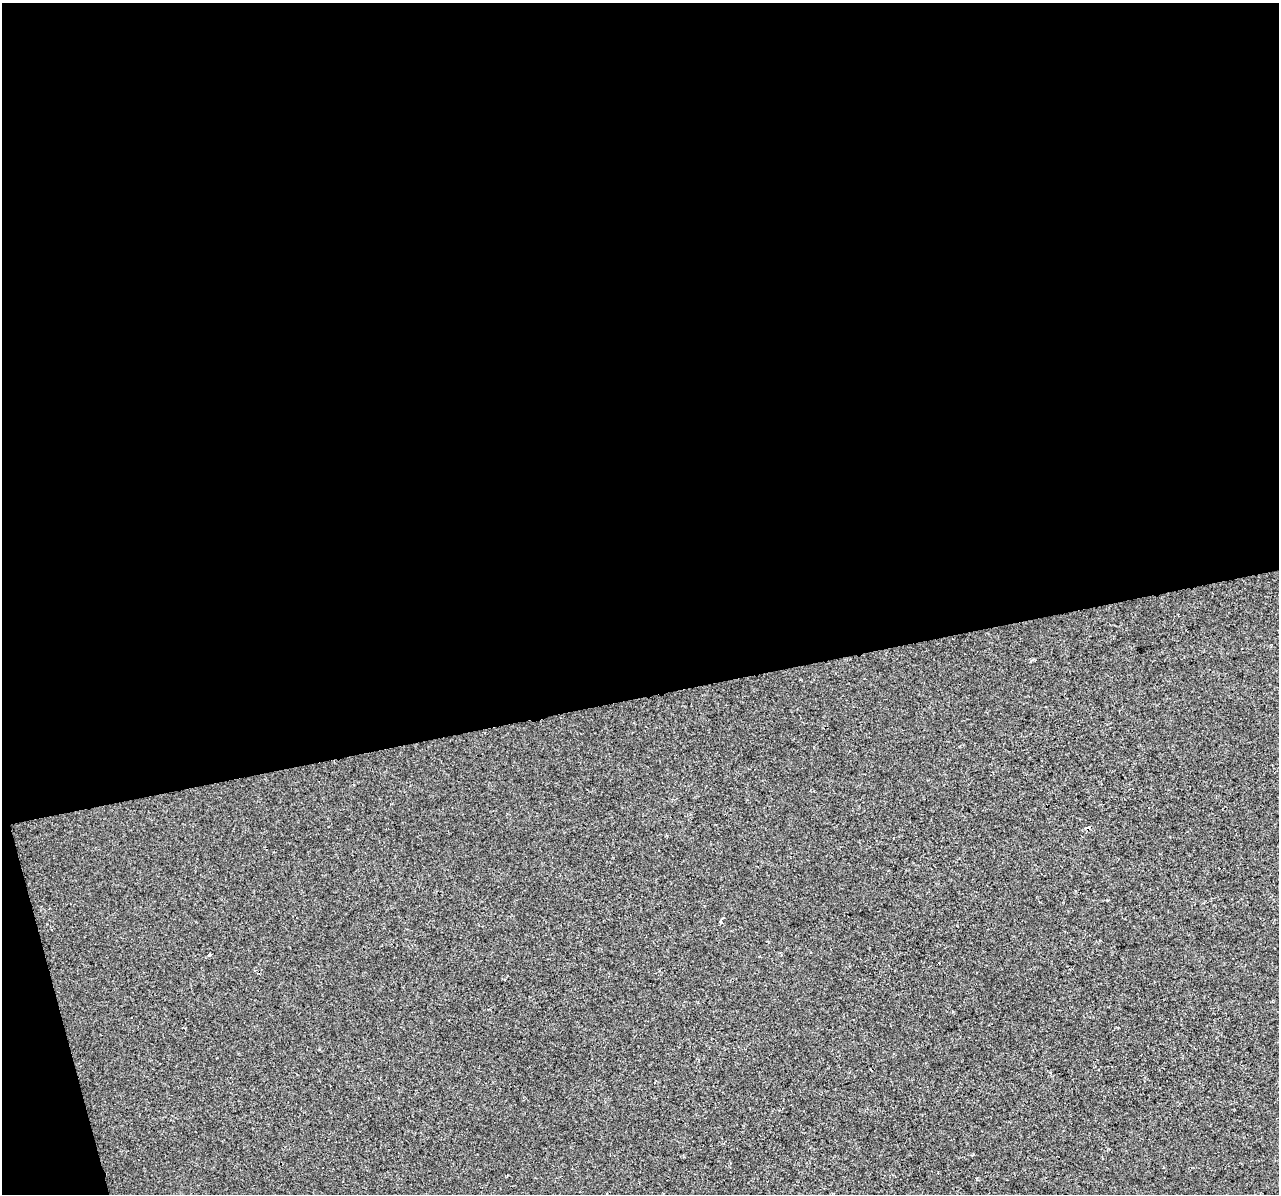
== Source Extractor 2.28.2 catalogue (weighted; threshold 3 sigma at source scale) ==
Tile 1 of 4 x 4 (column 1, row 1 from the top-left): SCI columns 1-1277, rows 3669-4860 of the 5109 x 4903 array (HDU 1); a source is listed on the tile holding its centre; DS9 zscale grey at full resolution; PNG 1281 x 1196 px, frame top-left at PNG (2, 3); no overlay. Shown black and unused: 60% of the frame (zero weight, under 2 of 3 exposures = <1% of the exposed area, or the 3 px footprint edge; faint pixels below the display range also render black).
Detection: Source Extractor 2.28.2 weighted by HDU 2 'WHT'; one run over the whole footprint, this tile lists its part. Background -4.07e-04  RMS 0.0043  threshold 0.0193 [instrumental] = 3 sigma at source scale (4.5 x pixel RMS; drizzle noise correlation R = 1.50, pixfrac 1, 0.0396/0.0396 arcsec/px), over >= 5 px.
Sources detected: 4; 2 cosmic-ray / hot-pixel residue — not listed; the other 2 listed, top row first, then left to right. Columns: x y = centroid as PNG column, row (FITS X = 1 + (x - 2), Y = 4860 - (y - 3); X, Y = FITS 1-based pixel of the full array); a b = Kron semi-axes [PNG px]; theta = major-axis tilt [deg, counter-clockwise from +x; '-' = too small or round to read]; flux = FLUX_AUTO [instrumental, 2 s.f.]
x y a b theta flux
720 921 4 3 - 0.88
210 955 3 3 - 1.2